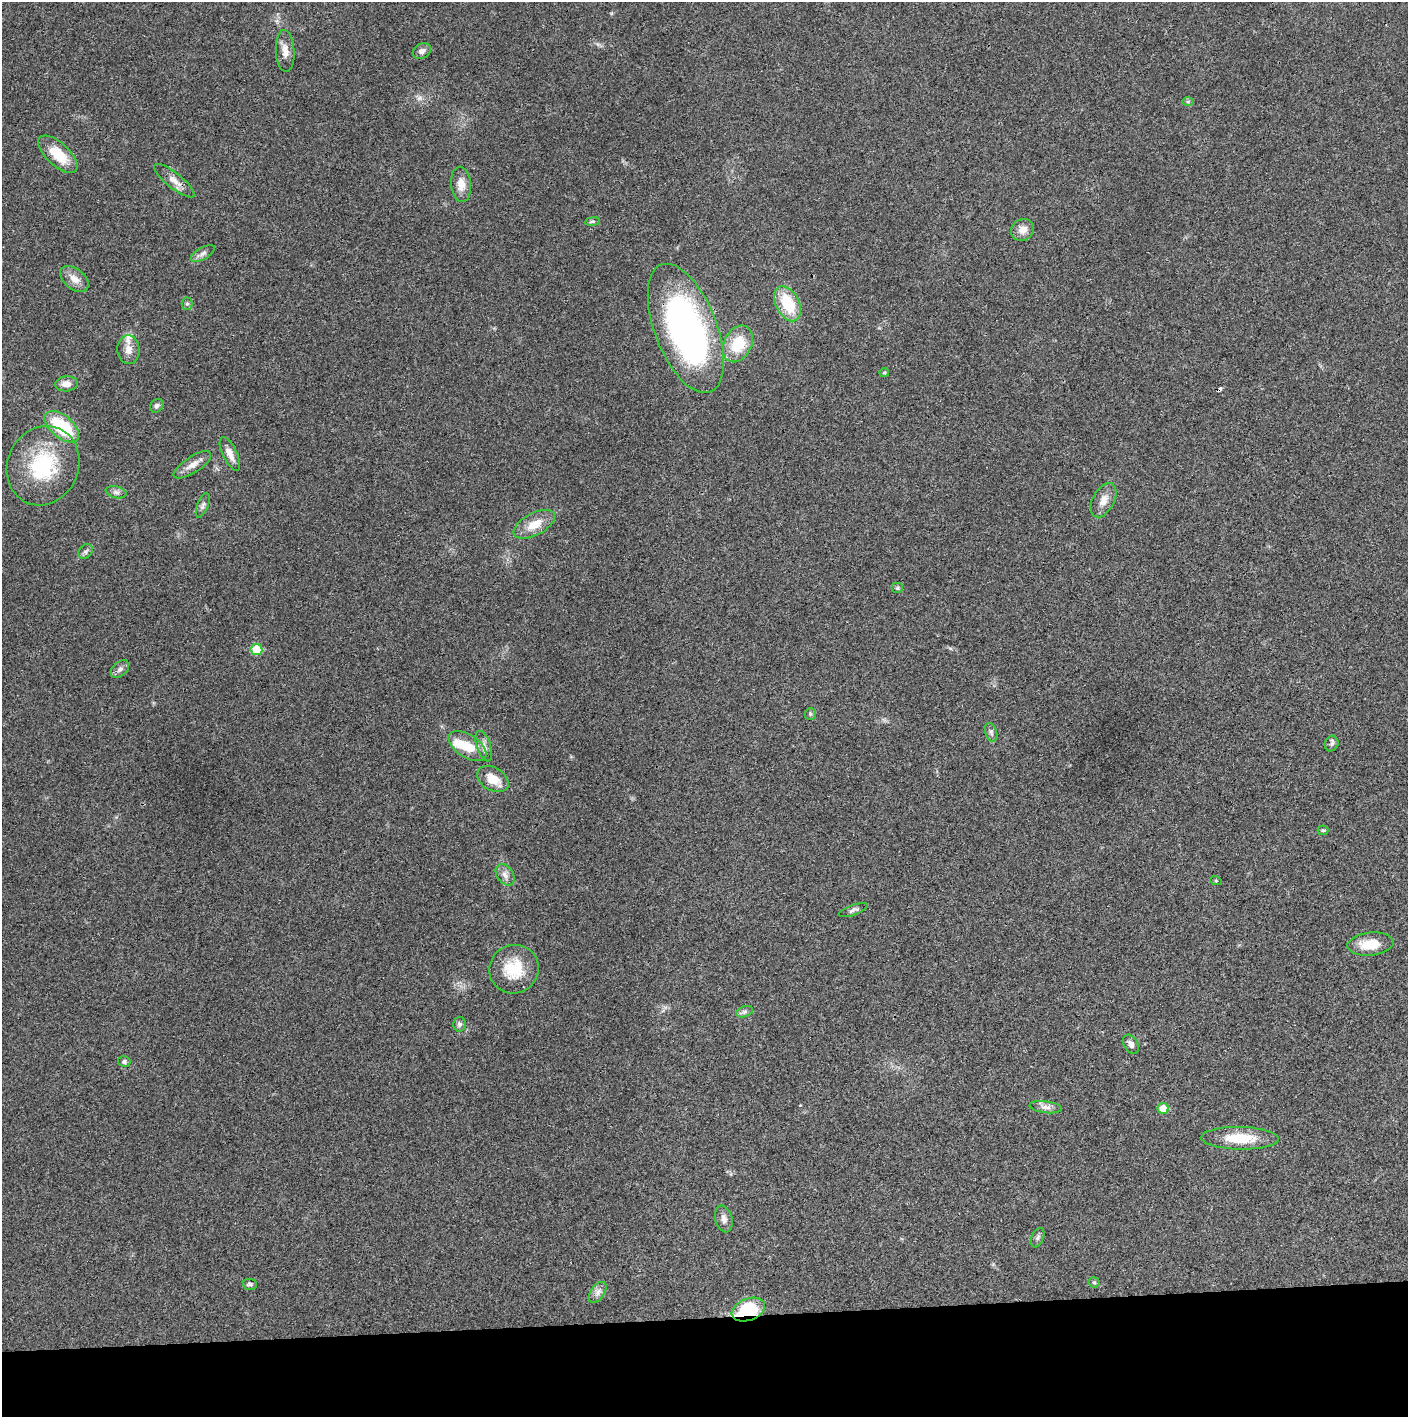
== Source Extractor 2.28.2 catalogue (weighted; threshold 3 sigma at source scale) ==
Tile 8 of 3 x 3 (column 2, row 3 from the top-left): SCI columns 1410-2815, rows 3-1417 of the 4222 x 4247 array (HDU 1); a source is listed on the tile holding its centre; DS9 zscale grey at full resolution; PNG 1410 x 1419 px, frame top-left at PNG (2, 2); each listed source drawn as its Kron ellipse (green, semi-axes under 4 px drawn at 4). Shown black and unused: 7% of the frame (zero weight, under 3 of 4 exposures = <1% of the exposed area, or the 3 px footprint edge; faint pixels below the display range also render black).
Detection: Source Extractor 2.28.2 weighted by HDU 2 'WHT'; one run over the whole footprint, this tile lists its part. Background 0.0191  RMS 0.0041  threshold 0.0184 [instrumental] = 3 sigma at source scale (4.5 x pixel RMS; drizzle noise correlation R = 1.50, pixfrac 1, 0.05/0.05 arcsec/px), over >= 5 px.
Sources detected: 58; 1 inside a brighter object's white glare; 1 cosmic-ray / hot-pixel residue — neither listed nor drawn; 1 inside a brighter listed object's ellipse — not listed separately; the other 55 listed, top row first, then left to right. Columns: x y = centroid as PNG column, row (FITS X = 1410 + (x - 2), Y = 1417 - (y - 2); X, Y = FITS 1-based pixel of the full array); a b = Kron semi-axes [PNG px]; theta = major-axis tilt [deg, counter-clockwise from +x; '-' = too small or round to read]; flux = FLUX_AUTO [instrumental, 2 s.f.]
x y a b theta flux
285 51 21 9 -87 3.7
422 51 9 7 28 1.6
1188 102 6 4 1 0.57
58 154 24 11 -43 11
174 181 25 7 -38 3.7
461 184 18 10 -84 4.2
592 221 7 4 8 0.67
1023 230 12 10 31 3.5
203 253 13 6 30 1.7
74 279 16 10 -39 3.8
187 304 6 5 - 0.79
788 304 19 11 -63 16
686 328 68 31 -69 140
738 344 19 13 63 13
128 350 14 11 -87 3.9
884 372 5 3 - 0.43
66 384 11 7 3 3.1
157 406 7 6 - 1.1
62 427 20 11 -40 22
230 454 18 7 -65 3.7
192 465 22 8 33 3.5
43 466 40 35 67 33
116 492 10 6 -14 1.4
1104 500 18 11 62 4
203 505 13 5 68 1.4
534 524 23 11 28 7.2
85 551 8 6 45 1.1
898 588 6 5 - 0.66
256 649 6 5 - 13
120 669 10 7 40 1.6
810 714 6 5 - 0.64
991 732 9 6 -74 1.1
1332 744 8 7 - 1.1
468 746 21 11 -33 8.8
484 746 16 7 -71 2.3
493 779 17 11 -31 6.6
1323 830 5 4 - 0.56
505 875 12 8 -54 2.2
1216 881 6 3 -19 0.46
853 910 15 5 20 1.4
1370 944 23 11 5 8.7
514 969 25 24 - 14
745 1012 9 5 19 1.2
459 1024 7 6 - 1
1131 1044 10 7 -58 1.9
124 1062 6 5 - 0.92
1046 1107 16 6 -7 2.1
1163 1108 5 5 - 6.7
1240 1138 39 11 -1 12
724 1219 14 8 -75 2.3
1038 1238 10 6 66 1.3
1094 1282 5 5 - 0.58
250 1284 7 5 -8 1
598 1292 12 7 54 2
748 1310 17 11 21 23
Overlapping masked pixels (flux is a lower limit): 1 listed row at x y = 748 1310